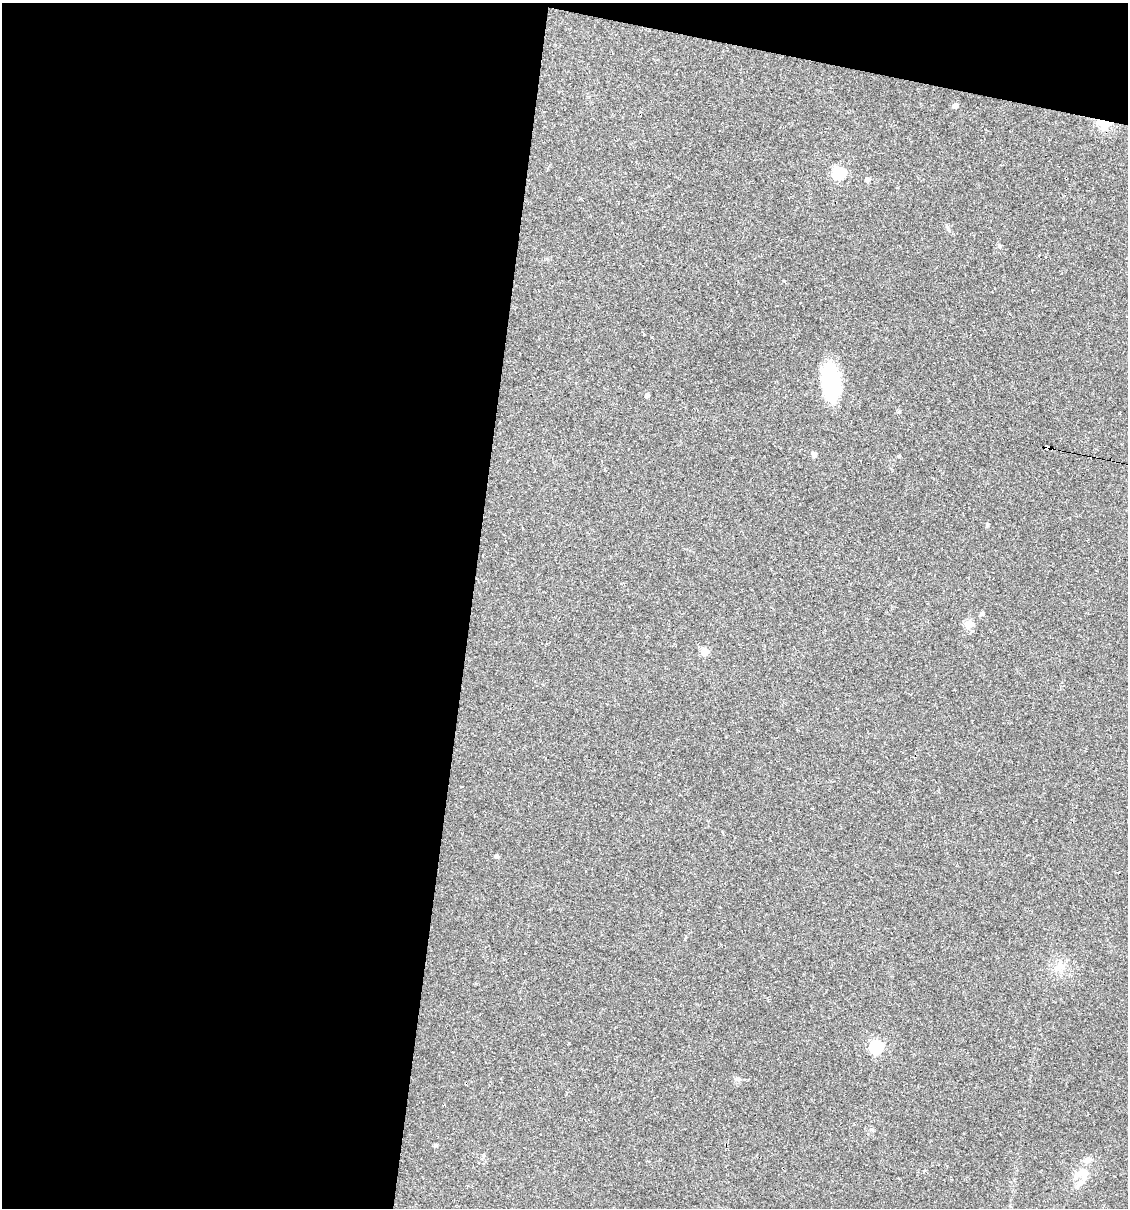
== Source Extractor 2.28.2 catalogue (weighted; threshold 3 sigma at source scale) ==
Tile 1 of 4 x 4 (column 1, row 1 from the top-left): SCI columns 113-1238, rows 3617-4822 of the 4843 x 4822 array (HDU 1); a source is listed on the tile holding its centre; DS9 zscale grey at full resolution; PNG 1130 x 1210 px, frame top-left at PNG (2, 3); no overlay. Shown black and unused: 44% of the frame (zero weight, under 2 of 3 exposures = <1% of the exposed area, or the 3 px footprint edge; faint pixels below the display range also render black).
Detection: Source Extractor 2.28.2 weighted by HDU 2 'WHT'; one run over the whole footprint, this tile lists its part. Background 0.0907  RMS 0.006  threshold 0.0272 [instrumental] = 3 sigma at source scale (4.5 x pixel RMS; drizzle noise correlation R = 1.50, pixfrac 1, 0.05/0.05 arcsec/px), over >= 5 px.
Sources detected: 23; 4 cosmic-ray / hot-pixel residue — not listed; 1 inside a brighter listed object's ellipse — not listed separately; the other 18 listed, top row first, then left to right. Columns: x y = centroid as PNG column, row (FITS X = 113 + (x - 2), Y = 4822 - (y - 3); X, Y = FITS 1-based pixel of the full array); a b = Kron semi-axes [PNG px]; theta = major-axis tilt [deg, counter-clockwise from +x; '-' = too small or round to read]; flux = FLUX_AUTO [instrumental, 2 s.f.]
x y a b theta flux
955 105 5 5 - 3.1
1104 123 9 6 -15 42
839 173 6 6 - 70
867 180 5 5 - 2.2
999 246 6 3 -72 0.82
831 382 35 17 -85 48
647 395 4 4 - 2.5
1047 447 6 4 -18 99
814 454 7 5 -65 1.5
899 456 4 3 - 0.93
987 526 7 3 71 0.69
981 614 6 5 - 1
969 624 5 5 - 20
704 651 5 5 - 14
496 856 4 4 - 1.6
1061 966 12 9 7 5
876 1047 6 6 - 90
1082 1174 21 19 10 11
Overlapping masked pixels (flux is a lower limit): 2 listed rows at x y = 1104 123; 1047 447
Unlisted compact peaks at least as high as the median listed source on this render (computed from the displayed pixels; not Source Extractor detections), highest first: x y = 736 1079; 436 1145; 784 281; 569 1043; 899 412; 948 229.